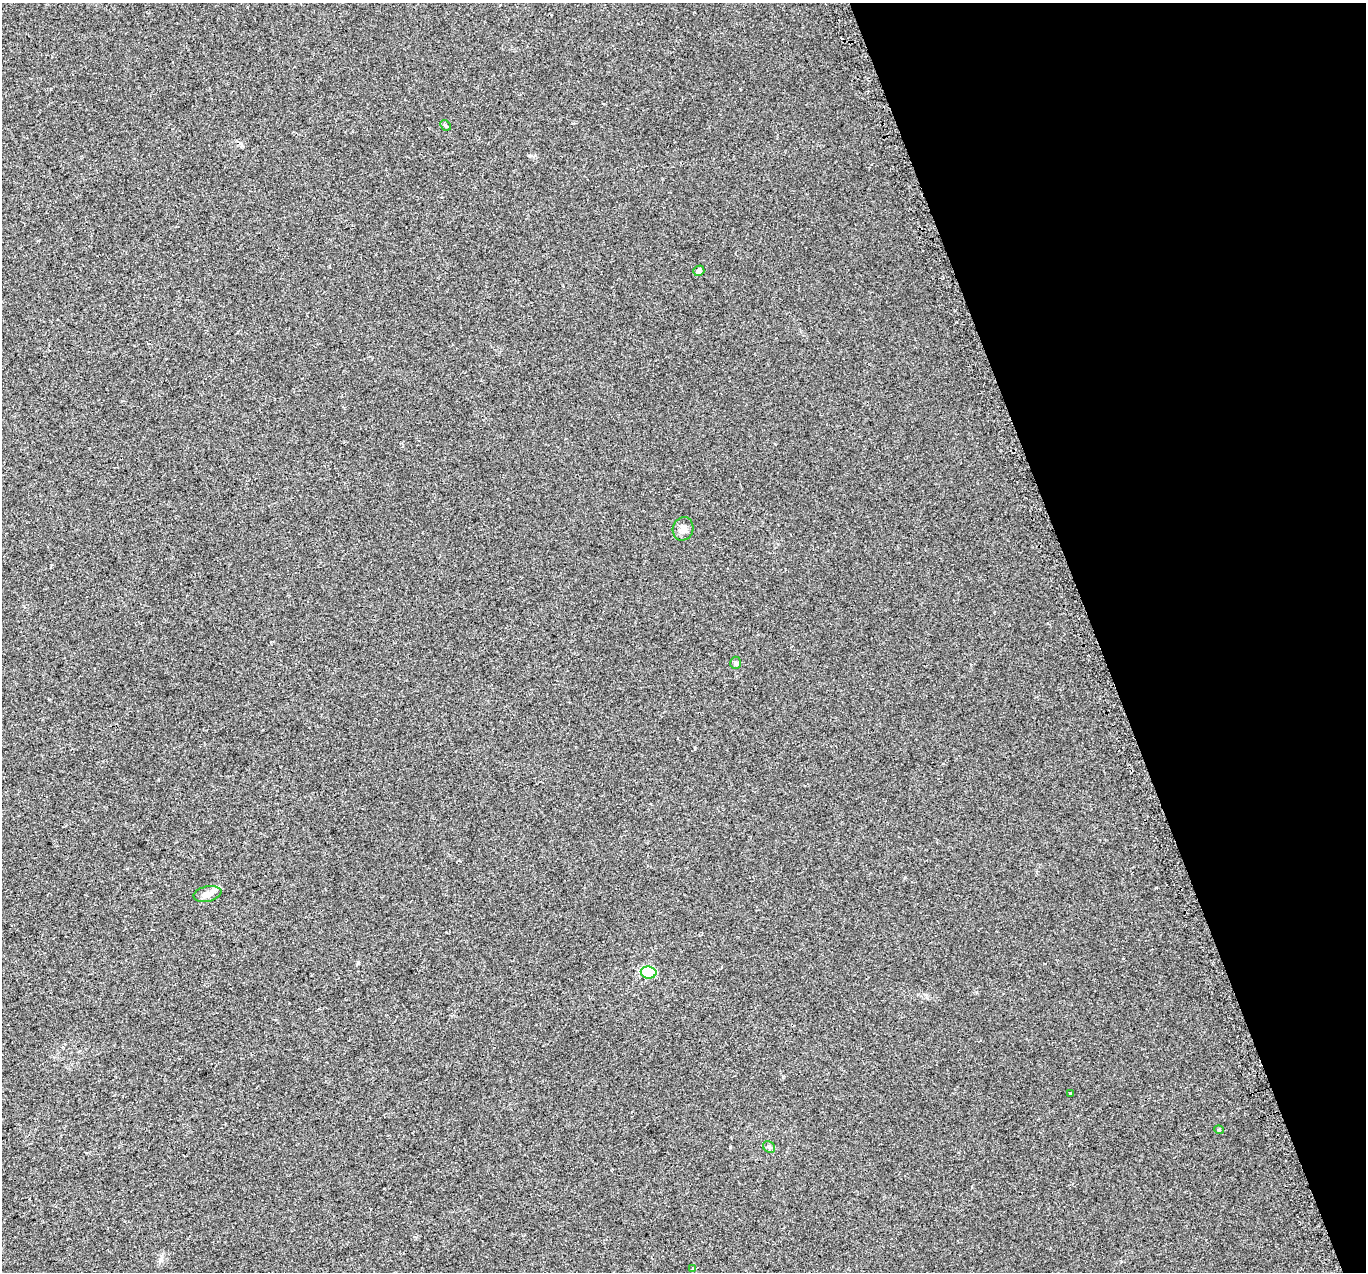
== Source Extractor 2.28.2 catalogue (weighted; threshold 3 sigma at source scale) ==
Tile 12 of 4 x 4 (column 4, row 3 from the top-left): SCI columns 4124-5487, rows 1433-2702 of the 5518 x 5351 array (HDU 1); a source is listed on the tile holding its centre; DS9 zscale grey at full resolution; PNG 1368 x 1274 px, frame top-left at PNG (2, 3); each listed source drawn as its Kron ellipse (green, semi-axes under 4 px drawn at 4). Shown black and unused: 20% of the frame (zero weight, under 2 of 3 exposures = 3% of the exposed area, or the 3 px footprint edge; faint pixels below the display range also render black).
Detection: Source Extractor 2.28.2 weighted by HDU 2 'WHT'; one run over the whole footprint, this tile lists its part. Background 0.0227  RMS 0.0068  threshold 0.0304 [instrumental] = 3 sigma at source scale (4.5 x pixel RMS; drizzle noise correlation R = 1.50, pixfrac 1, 0.0396/0.0396 arcsec/px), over >= 5 px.
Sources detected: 10; all 10 listed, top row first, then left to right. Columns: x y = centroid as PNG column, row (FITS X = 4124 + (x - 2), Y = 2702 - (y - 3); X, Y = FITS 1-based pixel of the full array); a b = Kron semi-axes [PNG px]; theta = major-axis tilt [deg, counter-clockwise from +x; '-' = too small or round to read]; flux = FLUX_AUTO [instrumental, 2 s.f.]
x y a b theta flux
445 125 6 4 -44 0.95
699 271 6 5 - 2.8
683 529 12 10 68 4
736 663 6 5 - 1.4
207 894 14 7 12 6.3
649 972 8 6 -8 40
1070 1093 3 3 - 0.82
1219 1130 5 3 - 0.64
769 1147 6 5 - 1.3
693 1269 4 3 - 5.4
Unlisted compact peaks at least as high as the median listed source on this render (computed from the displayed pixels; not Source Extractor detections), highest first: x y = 730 1147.